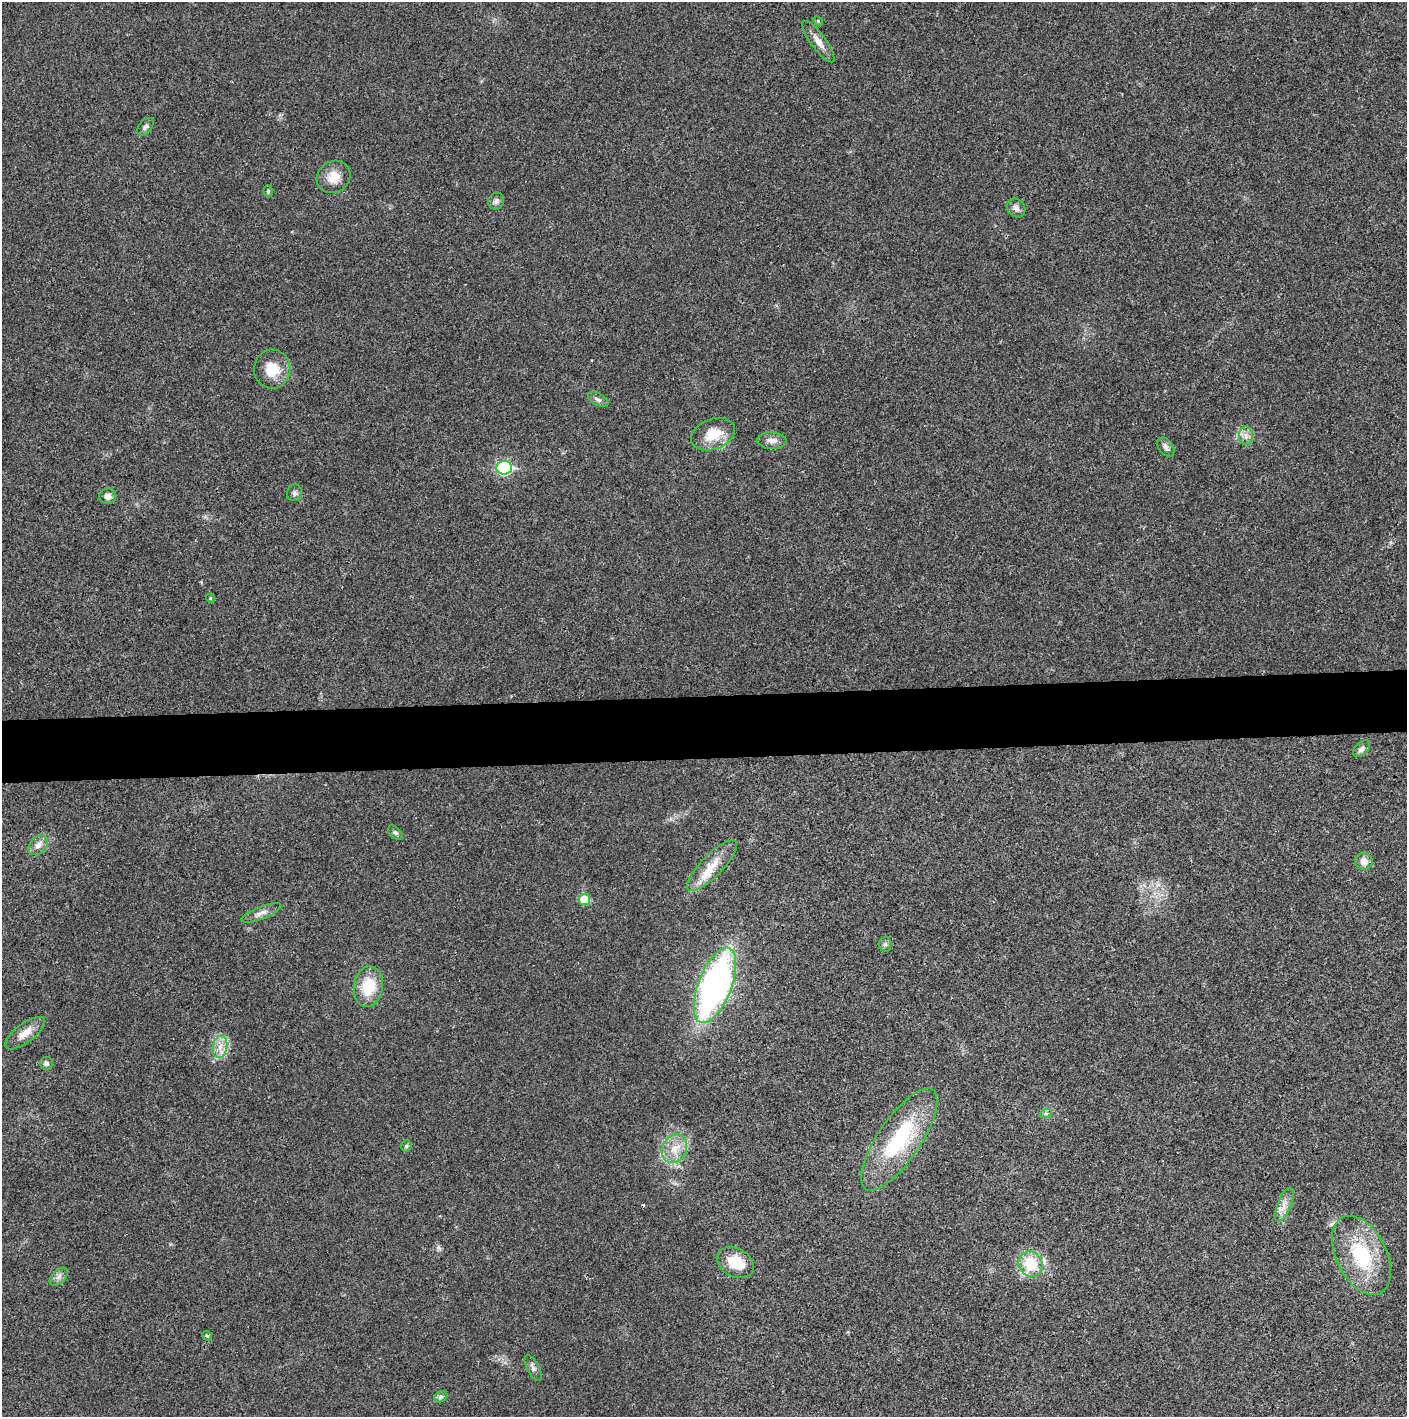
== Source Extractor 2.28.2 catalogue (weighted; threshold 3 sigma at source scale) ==
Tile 5 of 3 x 3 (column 2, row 2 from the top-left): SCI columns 1410-2814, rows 1415-2829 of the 4221 x 4243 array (HDU 1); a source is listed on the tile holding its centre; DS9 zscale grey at full resolution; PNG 1409 x 1419 px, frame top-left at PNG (2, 2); each listed source drawn as its Kron ellipse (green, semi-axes under 4 px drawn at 4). Shown black and unused: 4% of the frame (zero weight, under 3 of 4 exposures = <1% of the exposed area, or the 3 px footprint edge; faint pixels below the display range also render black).
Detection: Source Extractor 2.28.2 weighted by HDU 2 'WHT'; one run over the whole footprint, this tile lists its part. Background 0.019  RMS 0.0051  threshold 0.023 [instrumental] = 3 sigma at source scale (4.5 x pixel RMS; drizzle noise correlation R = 1.50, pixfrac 1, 0.05/0.05 arcsec/px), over >= 5 px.
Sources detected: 44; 1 cosmic-ray / hot-pixel residue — neither listed nor drawn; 1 inside a brighter listed object's ellipse — not listed separately; the other 42 listed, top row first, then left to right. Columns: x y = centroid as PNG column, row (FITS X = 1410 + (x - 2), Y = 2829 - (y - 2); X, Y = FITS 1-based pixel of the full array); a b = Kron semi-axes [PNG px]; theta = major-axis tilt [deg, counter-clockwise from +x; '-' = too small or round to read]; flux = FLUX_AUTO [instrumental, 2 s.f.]
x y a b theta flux
818 21 5 4 - 0.61
818 42 25 7 -54 4.6
145 127 10 6 52 1.7
334 177 17 15 36 7.5
268 191 6 4 87 1.1
496 201 8 8 - 1.9
1016 208 10 8 -46 2.4
272 369 19 18 - 12
598 400 11 6 -28 1.6
713 434 22 15 21 12
1246 436 9 7 -90 2.7
772 440 15 8 -2 3.4
1166 447 11 7 -52 2
504 468 8 7 - 65
294 493 8 7 - 1.5
108 496 8 8 - 2.7
210 598 4 4 - 0.53
1362 749 10 6 43 2.2
395 833 9 5 -43 1.3
38 845 11 8 47 3.2
1364 861 9 8 - 3.9
712 866 34 11 45 11
584 900 6 5 - 14
261 913 21 6 21 3.2
885 944 7 6 - 1.2
715 985 40 16 69 180
368 987 20 14 81 17
25 1033 24 9 37 6.4
220 1047 11 7 80 4
46 1063 6 6 - 1.3
1046 1113 6 4 18 0.94
899 1139 60 21 56 48
406 1146 6 5 - 0.86
674 1149 15 12 62 7.3
1284 1205 18 7 67 4.1
1361 1255 42 25 -63 35
735 1263 19 14 -29 13
1031 1264 13 11 -58 15
59 1277 11 6 45 2.3
207 1336 5 4 - 0.74
533 1368 14 6 -61 1.9
441 1397 7 5 30 1